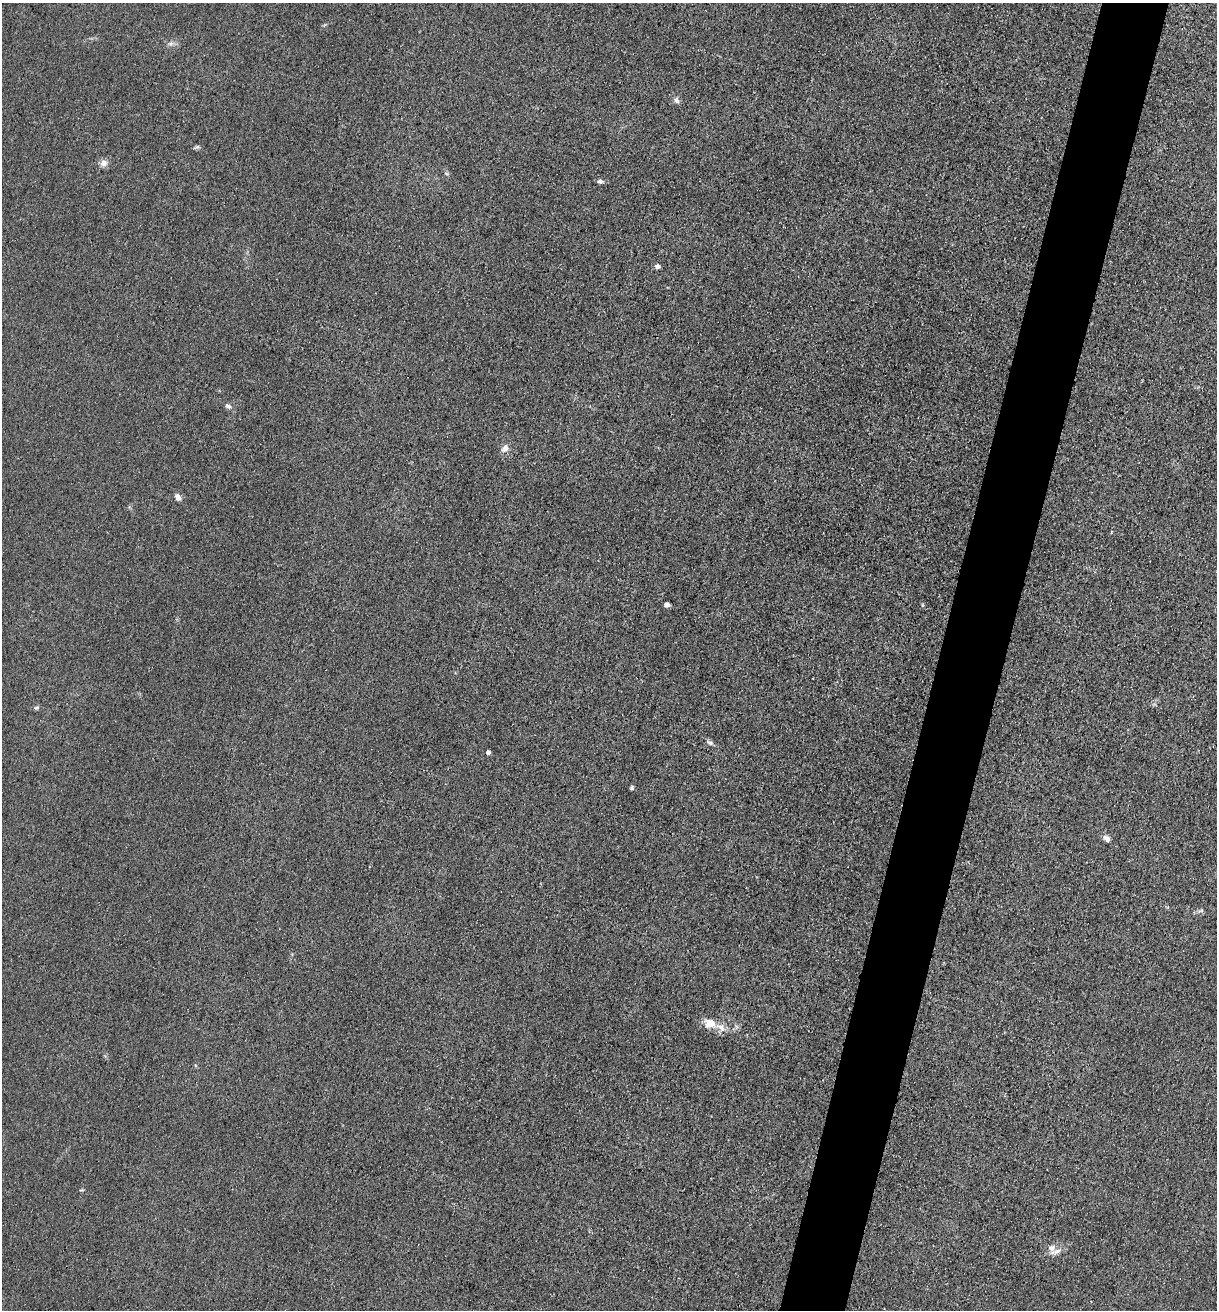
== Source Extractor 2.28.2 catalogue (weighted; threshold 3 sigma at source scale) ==
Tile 10 of 4 x 4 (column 2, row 3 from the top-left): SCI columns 1479-2693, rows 1315-2622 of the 5261 x 5243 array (HDU 1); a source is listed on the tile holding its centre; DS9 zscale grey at full resolution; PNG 1219 x 1312 px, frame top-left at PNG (2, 3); no overlay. Shown black and unused: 5% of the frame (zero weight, under 3 of 4 exposures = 1% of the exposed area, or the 3 px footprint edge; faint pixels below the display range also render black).
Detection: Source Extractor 2.28.2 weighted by HDU 2 'WHT'; one run over the whole footprint, this tile lists its part. Background 0.0333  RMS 0.0063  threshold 0.0284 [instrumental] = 3 sigma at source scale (4.5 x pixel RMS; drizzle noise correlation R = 1.50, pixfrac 1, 0.05/0.05 arcsec/px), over >= 5 px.
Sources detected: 18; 2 inside a brighter listed object's ellipse — not listed separately; the other 16 listed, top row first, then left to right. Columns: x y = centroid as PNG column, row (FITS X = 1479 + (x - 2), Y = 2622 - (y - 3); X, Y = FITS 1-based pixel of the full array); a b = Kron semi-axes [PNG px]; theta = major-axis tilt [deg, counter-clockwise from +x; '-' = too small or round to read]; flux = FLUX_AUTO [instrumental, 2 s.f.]
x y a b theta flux
676 100 8 6 -56 2.1
197 147 7 4 0 1.1
104 163 10 9 - 3.4
600 181 7 5 -4 1.6
657 266 5 4 - 2.9
228 406 9 6 -16 1.7
505 448 11 8 59 3.6
178 497 9 7 -71 2.6
667 604 5 4 - 2.2
36 707 7 5 18 1.2
710 743 8 5 -36 1.7
488 752 4 4 - 2.2
632 788 5 5 - 1.1
1107 839 9 7 -49 2.9
710 1023 14 11 7 8.1
1052 1248 10 10 - 3.9